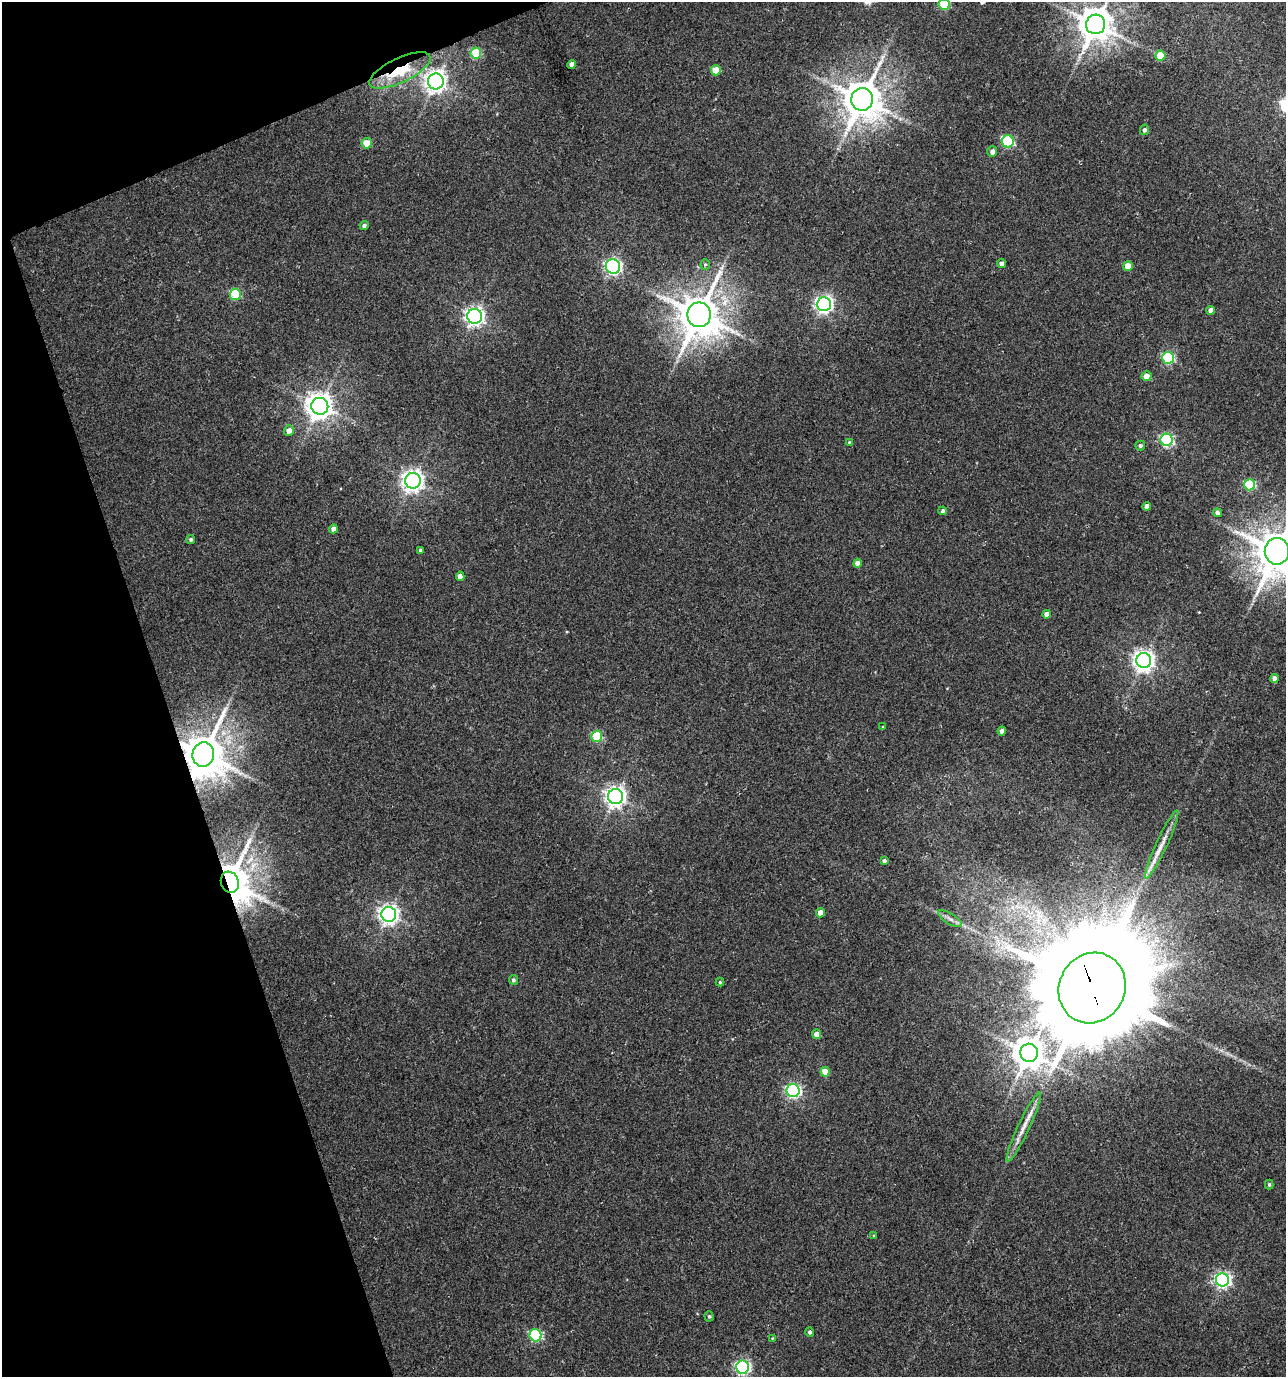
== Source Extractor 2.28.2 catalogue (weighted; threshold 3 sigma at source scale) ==
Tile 5 of 4 x 4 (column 1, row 2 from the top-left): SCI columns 133-1416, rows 2753-4127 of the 5346 x 5507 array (HDU 1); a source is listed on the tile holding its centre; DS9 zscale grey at full resolution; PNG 1288 x 1379 px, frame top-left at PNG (2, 2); each listed source drawn as its Kron ellipse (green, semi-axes under 4 px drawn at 4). Shown black and unused: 17% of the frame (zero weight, under 3 of 4 exposures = <1% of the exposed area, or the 3 px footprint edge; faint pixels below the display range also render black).
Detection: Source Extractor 2.28.2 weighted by HDU 2 'WHT'; one run over the whole footprint, this tile lists its part. Background 0.0212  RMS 0.0066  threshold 0.0299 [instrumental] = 3 sigma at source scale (4.5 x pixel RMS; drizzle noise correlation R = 1.50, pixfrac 1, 0.0396/0.0396 arcsec/px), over >= 5 px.
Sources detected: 73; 2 long thin detections or spike segments (spike, bleed or trail) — neither listed nor drawn; the other 71 listed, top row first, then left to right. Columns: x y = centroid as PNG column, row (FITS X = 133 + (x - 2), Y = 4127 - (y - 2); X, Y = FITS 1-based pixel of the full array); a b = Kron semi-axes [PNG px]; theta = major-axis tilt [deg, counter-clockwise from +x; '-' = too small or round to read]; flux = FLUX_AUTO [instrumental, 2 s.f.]
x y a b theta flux
944 4 5 5 - 43
1096 24 10 9 - 1500
476 53 5 5 - 32
1160 55 5 5 - 17
572 64 4 4 - 3.9
400 70 33 12 25 34
716 70 5 5 - 12
436 81 8 8 - 460
862 99 11 10 - 2100
1144 130 5 4 - 1.8
1008 141 6 6 - 68
367 143 5 5 - 11
992 151 5 5 - 3.7
364 226 4 4 - 1.6
705 264 5 4 - 0.83
1002 264 4 4 - 3
1128 266 5 5 - 12
613 267 7 7 - 180
235 294 6 5 - 37
824 304 7 7 - 270
1211 310 4 4 - 4.8
699 315 12 12 - 2400
475 316 7 7 - 310
1168 358 6 6 - 71
1147 376 5 5 - 6
320 406 8 8 - 770
289 431 5 5 - 4.5
1167 440 6 6 - 95
849 442 3 3 - 0.53
1140 446 5 5 - 1.4
413 481 8 7 - 470
1250 485 5 5 - 47
1147 506 4 4 - 3.6
943 511 4 3 - 1.5
1217 513 4 4 - 2.6
333 529 4 4 - 3.7
191 540 4 4 - 1.4
420 550 4 3 - 1.3
1277 551 13 12 - 2700
857 563 4 4 - 4.2
460 576 4 4 - 3.6
1047 614 4 4 - 4.9
1144 661 7 7 - 440
1274 678 4 4 - 3.4
883 727 4 4 - 0.76
1002 731 4 4 - 3.6
597 736 5 5 - 40
203 755 12 11 - 2500
616 797 7 7 - 410
1162 845 37 5 65 8.5
884 861 4 3 - 1.7
230 882 11 9 -70 2300
820 913 5 4 - 6.4
389 914 7 7 - 380
950 919 13 5 -31 3
513 980 5 4 - 1.4
720 982 4 4 - 0.89
1092 988 36 33 60 20000
817 1034 5 4 - 5.2
1029 1053 9 9 - 1200
825 1072 5 4 - 13
793 1091 6 6 - 150
1024 1127 38 6 65 9.1
1269 1184 5 4 - 1
874 1236 4 4 - 0.62
1222 1280 6 6 - 200
709 1316 5 4 - 0.93
810 1332 5 4 - 1.2
536 1335 6 6 - 73
772 1338 4 4 - 0.51
743 1367 6 6 - 160
Overlapping masked pixels (flux is a lower limit): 4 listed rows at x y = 400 70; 203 755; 230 882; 1092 988
Isophote crosses this tile's border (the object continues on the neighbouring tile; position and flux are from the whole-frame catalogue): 3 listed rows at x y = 944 4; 1096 24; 1277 551